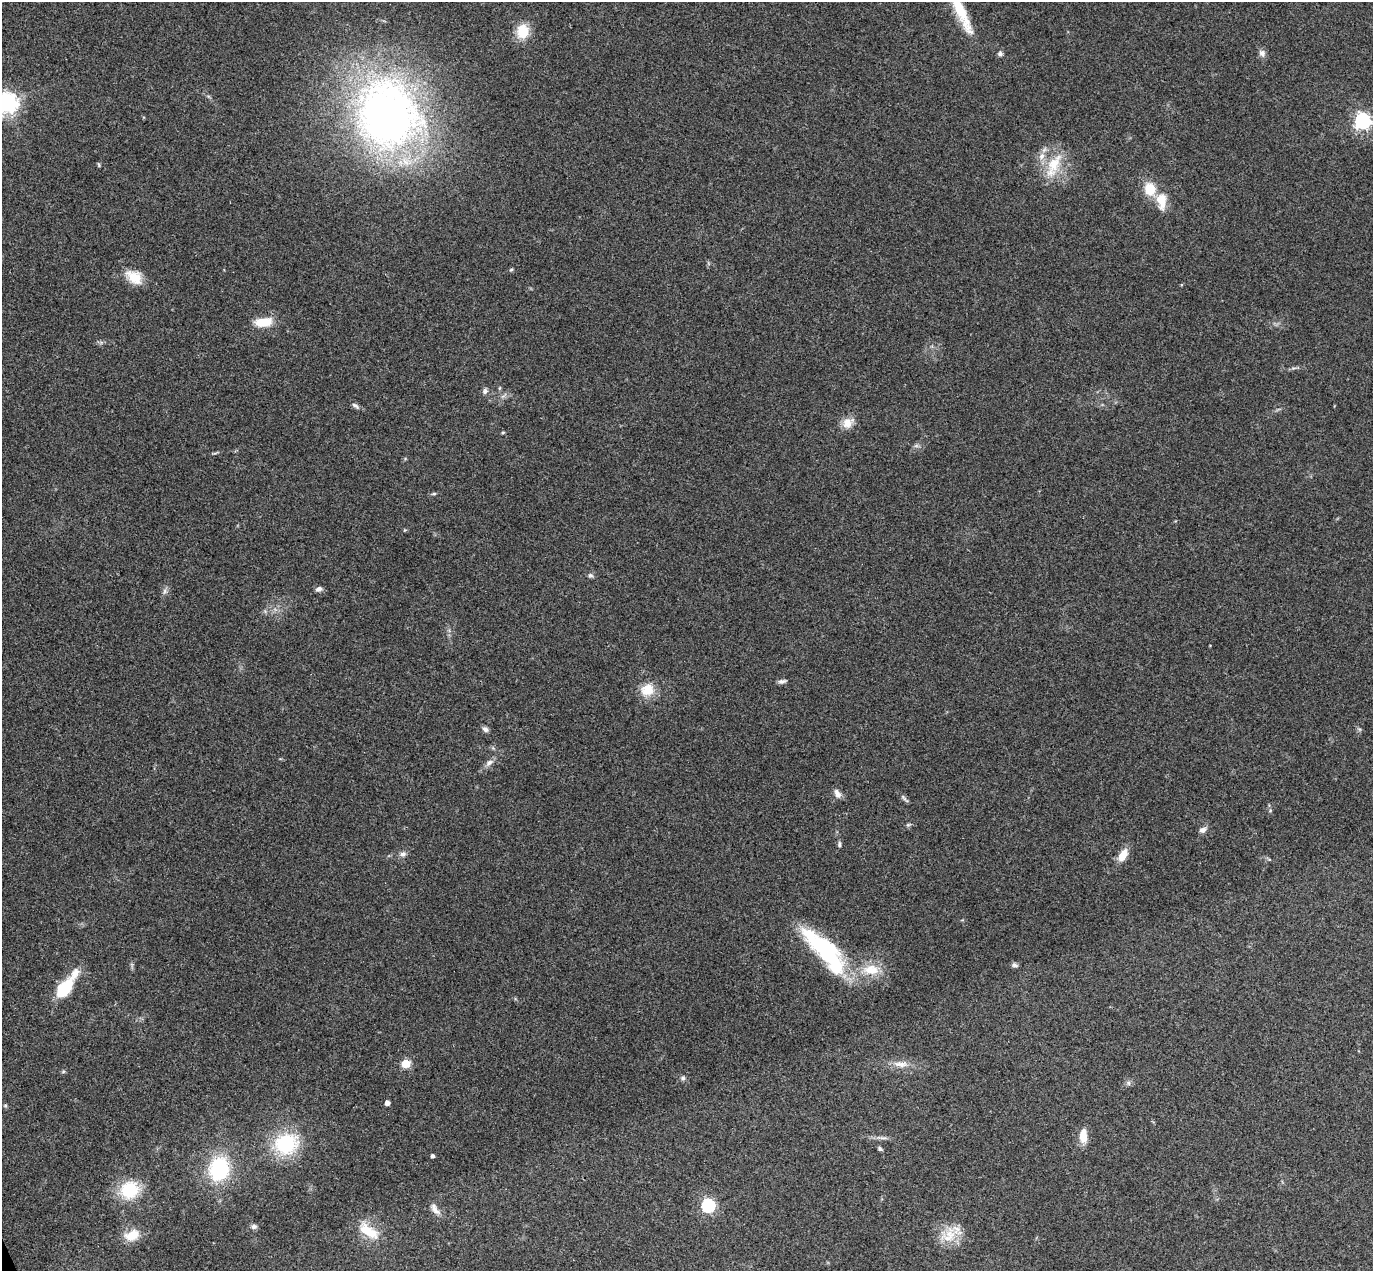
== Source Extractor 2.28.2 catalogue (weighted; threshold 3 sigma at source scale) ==
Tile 7 of 4 x 4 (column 3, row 2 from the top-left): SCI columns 2800-4170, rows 2842-4110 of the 5597 x 5556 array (HDU 1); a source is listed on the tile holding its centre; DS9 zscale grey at full resolution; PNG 1375 x 1273 px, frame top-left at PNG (2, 2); no overlay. Shown black and unused: <1% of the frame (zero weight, under 3 of 4 exposures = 6% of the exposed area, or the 3 px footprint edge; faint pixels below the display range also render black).
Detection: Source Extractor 2.28.2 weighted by HDU 2 'WHT'; one run over the whole footprint, this tile lists its part. Background 0.0535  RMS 0.0051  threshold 0.023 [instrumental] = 3 sigma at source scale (4.5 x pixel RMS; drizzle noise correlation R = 1.50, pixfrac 1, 0.05/0.05 arcsec/px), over >= 5 px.
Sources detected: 62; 1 inside a brighter object's white glare — not listed; the other 61 listed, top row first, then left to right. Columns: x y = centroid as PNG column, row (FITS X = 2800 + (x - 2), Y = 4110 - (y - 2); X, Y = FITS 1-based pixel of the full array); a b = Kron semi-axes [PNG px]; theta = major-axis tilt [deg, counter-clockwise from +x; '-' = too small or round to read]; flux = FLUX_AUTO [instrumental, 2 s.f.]
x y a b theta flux
961 13 54 11 -66 18
522 31 16 14 88 12
1262 53 10 8 -65 2.2
1000 54 6 5 - 1.4
8 103 7 7 - 310
387 114 72 63 -69 330
1363 121 6 6 - 160
1042 156 10 8 65 3.3
99 165 6 4 -71 0.57
1053 165 39 15 66 15
1150 189 16 13 -74 10
1162 201 22 12 -87 8.6
511 269 5 4 - 0.73
134 277 21 14 -35 9.7
264 322 20 10 6 10
485 391 8 6 55 1.5
355 406 12 5 -34 1.6
848 423 16 12 40 5.4
503 432 4 4 - 0.6
916 446 7 4 18 1
434 494 7 3 8 0.74
590 575 8 6 -1 1.2
319 589 7 5 14 2
165 591 7 4 89 1.2
782 681 9 6 6 1.5
647 690 18 16 15 9.2
485 729 9 6 -41 1.5
489 763 12 7 35 2.5
837 793 11 6 -64 2.7
904 799 15 4 -48 1.3
1270 811 5 3 - 0.48
908 825 7 4 1 0.78
1203 830 9 6 25 2.2
839 844 8 4 87 0.96
403 854 8 7 - 1.8
1123 855 16 9 60 6.5
827 952 76 22 -44 57
1015 965 9 5 -11 1.3
871 970 24 15 -2 12
75 973 18 10 60 5.1
64 989 19 10 53 26
406 1064 5 5 - 22
901 1064 22 8 -5 5.3
63 1072 6 4 20 0.64
683 1078 7 5 0 1.1
1128 1083 7 4 -90 0.99
387 1103 4 4 - 3.1
5 1105 6 4 0 0.59
1083 1136 16 8 89 7.3
883 1138 11 3 4 1.4
286 1144 22 18 16 40
880 1149 6 4 -30 0.94
433 1156 4 3 - 1.4
219 1169 24 20 73 37
129 1190 17 16 - 24
708 1206 6 6 - 85
435 1209 18 7 -51 3.2
254 1226 8 6 -12 1.4
368 1231 26 12 -35 13
950 1234 20 14 -61 11
132 1235 18 11 23 8.6
Isophote crosses this tile's border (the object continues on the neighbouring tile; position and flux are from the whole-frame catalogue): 3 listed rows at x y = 961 13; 8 103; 1363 121